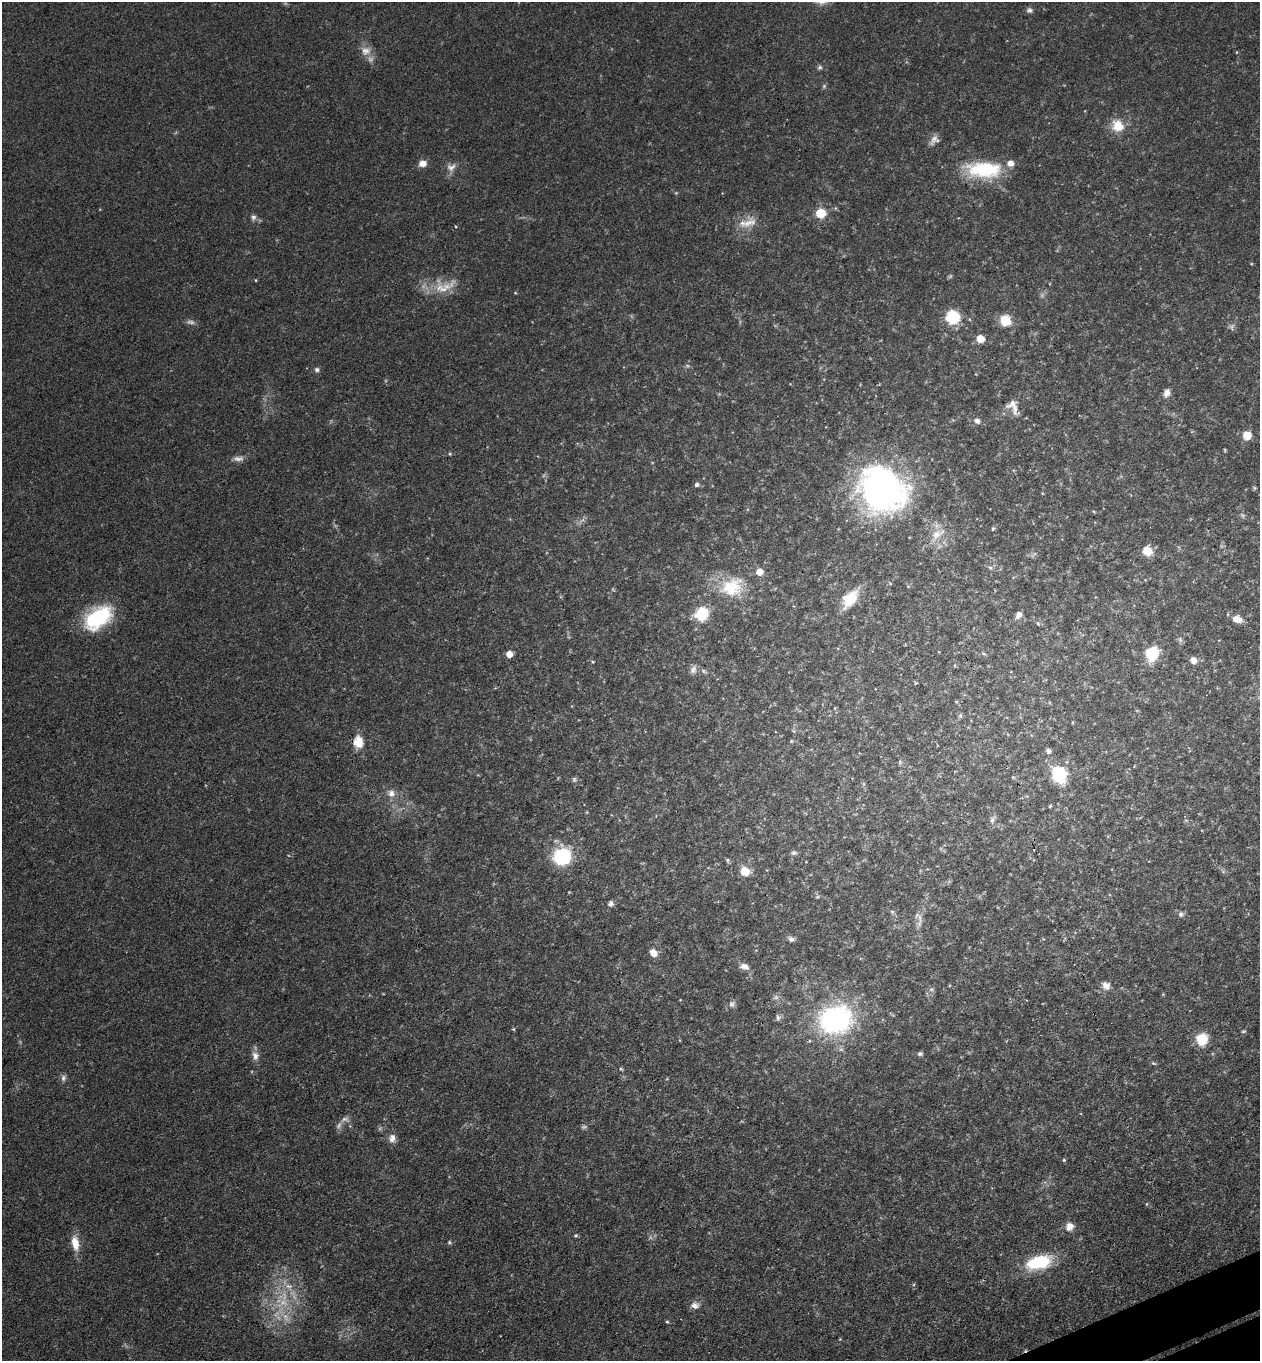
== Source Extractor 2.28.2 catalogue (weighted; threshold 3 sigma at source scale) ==
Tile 6 of 4 x 4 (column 2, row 2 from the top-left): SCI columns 1559-2816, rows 2775-4133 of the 5504 x 5548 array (HDU 1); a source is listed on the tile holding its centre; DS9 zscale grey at full resolution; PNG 1262 x 1363 px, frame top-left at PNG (2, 2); no overlay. Shown black and unused: <1% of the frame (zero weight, under 3 of 4 exposures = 5% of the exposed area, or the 3 px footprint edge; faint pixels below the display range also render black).
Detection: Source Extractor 2.28.2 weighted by HDU 2 'WHT'; one run over the whole footprint, this tile lists its part. Background 0.0705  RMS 0.0058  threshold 0.0259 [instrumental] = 3 sigma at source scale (4.5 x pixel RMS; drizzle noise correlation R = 1.50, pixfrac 1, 0.05/0.05 arcsec/px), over >= 5 px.
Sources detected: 111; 14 too faint to see at this stretch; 1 cosmic-ray / hot-pixel residue — not listed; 2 inside a brighter listed object's ellipse — not listed separately; the other 94 listed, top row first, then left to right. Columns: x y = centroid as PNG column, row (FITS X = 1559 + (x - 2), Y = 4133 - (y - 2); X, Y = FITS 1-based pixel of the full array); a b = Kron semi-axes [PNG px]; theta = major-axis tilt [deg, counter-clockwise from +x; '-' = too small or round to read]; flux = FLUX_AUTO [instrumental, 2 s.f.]
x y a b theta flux
1029 10 7 7 - 1.8
366 51 15 13 23 5.8
1236 52 4 3 - 0.48
820 67 7 5 1 1.3
824 86 6 5 - 0.95
1118 126 15 13 -45 11
934 140 15 9 43 3.6
423 163 9 7 11 4.6
451 167 14 10 26 4.2
984 170 44 19 -2 38
821 213 6 5 - 38
253 217 8 6 77 1.8
748 223 25 11 20 9.2
256 280 4 3 - 0.48
444 287 33 19 4 15
515 293 5 3 - 0.48
952 317 8 8 - 42
1005 320 7 7 - 21
1232 327 10 7 80 2
980 339 6 5 - 12
317 370 6 6 - 1.6
1167 393 9 7 68 4
1013 407 24 14 -61 7
977 421 9 7 -29 2.4
1247 435 8 8 - 9.6
450 454 5 5 - 0.7
238 459 15 7 0 3.2
697 484 6 6 - 1.6
1255 488 6 5 - 0.79
882 489 59 47 -42 170
1242 515 8 5 -43 1.3
937 534 23 11 28 8.4
1147 551 10 9 - 9.8
990 568 6 5 - 1.2
732 587 35 27 20 28
850 599 22 13 51 16
702 614 9 8 - 35
1019 615 9 7 52 2.8
98 618 33 20 36 44
1237 619 12 8 -15 5.5
1038 623 7 5 -70 0.89
1180 640 8 6 -70 1.5
1152 653 10 9 - 30
509 654 5 5 - 6.3
984 654 6 4 -19 0.84
1193 660 8 6 -70 4
693 669 12 8 65 2.6
704 671 8 5 -38 1.3
960 716 6 5 - 1
791 741 5 4 - 0.7
358 742 15 11 -80 8.8
1048 751 6 5 - 2
900 762 6 5 - 0.97
1059 775 11 9 -61 49
574 780 7 6 - 1.3
391 793 11 10 - 4.4
1050 806 5 3 - 0.6
992 820 9 6 77 2
794 853 8 6 3 1.5
562 856 10 9 - 76
728 860 8 4 -82 0.9
745 871 9 8 - 10
817 897 6 4 18 0.72
611 903 9 7 56 1.9
892 912 5 5 - 0.91
1181 914 7 6 - 1.7
920 919 27 7 89 5
791 939 8 6 -18 2.2
653 953 9 7 -46 5.7
744 966 12 7 -19 3.6
1106 986 12 9 -44 4
931 989 6 6 - 1.3
1163 994 4 4 - 0.48
776 997 8 6 7 1.7
732 1004 10 8 57 2.2
778 1017 8 6 -79 1.6
835 1019 23 19 13 140
513 1029 5 3 - 0.55
1202 1039 12 11 - 15
920 1054 6 5 - 1.6
255 1056 13 9 -78 3.8
1153 1063 7 4 -27 0.86
63 1078 9 7 74 2
392 1138 12 9 83 3.7
1064 1160 4 4 - 0.77
1146 1204 5 3 - 0.5
1069 1226 10 9 - 4.9
576 1235 6 4 1 0.91
449 1242 5 5 - 0.86
75 1243 20 9 -81 8.5
1038 1262 28 14 15 33
288 1286 10 5 -25 3.1
695 1305 11 9 4 3.6
667 1322 5 4 - 0.74
Overlapping masked pixels (flux is a lower limit): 2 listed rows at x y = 1013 407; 695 1305